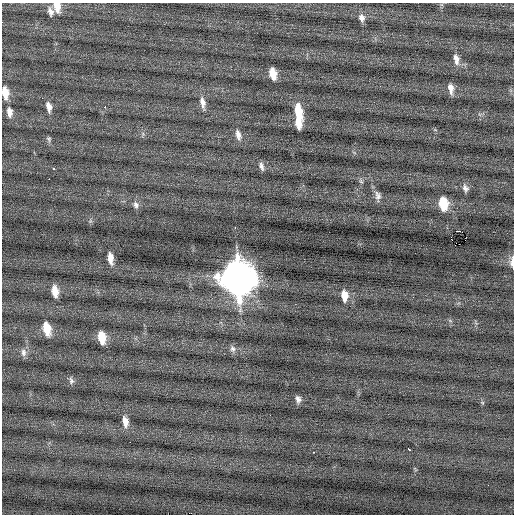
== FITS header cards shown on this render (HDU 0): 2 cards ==
NAXIS1  =                  512 / Axis length
NAXIS2  =                  512 / Axis length

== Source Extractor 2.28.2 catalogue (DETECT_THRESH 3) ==
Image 512 x 512 px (HDU 0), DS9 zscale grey, 1 PNG px = 1 image px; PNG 516 x 516 px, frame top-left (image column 1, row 512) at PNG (2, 3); no overlay
Background 0.0129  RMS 0.76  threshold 2.28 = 3 sigma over >= 5 px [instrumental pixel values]
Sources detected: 42; all 42 listed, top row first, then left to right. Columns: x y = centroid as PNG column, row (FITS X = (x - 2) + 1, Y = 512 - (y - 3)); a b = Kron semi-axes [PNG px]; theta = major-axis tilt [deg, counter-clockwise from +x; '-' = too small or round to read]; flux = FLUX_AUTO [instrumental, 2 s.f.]
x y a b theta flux
57 7 13 8 -79 550
50 12 11 7 -75 250
362 18 10 8 -72 260
456 59 14 7 -79 380
273 74 10 6 -79 670
451 88 11 5 -82 310
5 93 12 6 -83 720
203 103 16 7 -78 370
49 107 12 6 -78 320
105 107 3 3 - 51
9 112 13 7 -84 340
298 112 17 7 -79 1300
298 124 11 6 -76 480
238 135 14 7 -77 310
49 139 7 6 - 110
261 166 11 5 -74 190
54 168 3 3 - 370
49 179 2 2 - 300
465 188 10 7 -70 200
378 195 13 8 -77 240
443 204 12 8 -83 1400
136 205 9 8 - 200
235 227 3 2 - 110
459 231 4 2 - 2600
451 237 2 2 - 2100
451 240 3 2 - 140
110 258 12 5 -84 460
512 262 15 5 90 320
238 278 17 13 -78 110000
55 291 11 6 -81 620
344 296 12 7 -83 560
47 329 13 7 -77 990
102 338 12 6 -79 920
232 349 9 7 -76 190
23 352 11 7 -83 230
71 380 10 7 -74 160
298 399 8 6 -72 200
270 415 3 2 - 38
125 421 14 8 -78 450
408 449 4 3 - 540
313 452 3 2 - 320
488 485 2 2 - 44
At the frame edge (FLAGS 8, measured only in part): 3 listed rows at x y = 57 7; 5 93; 512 262